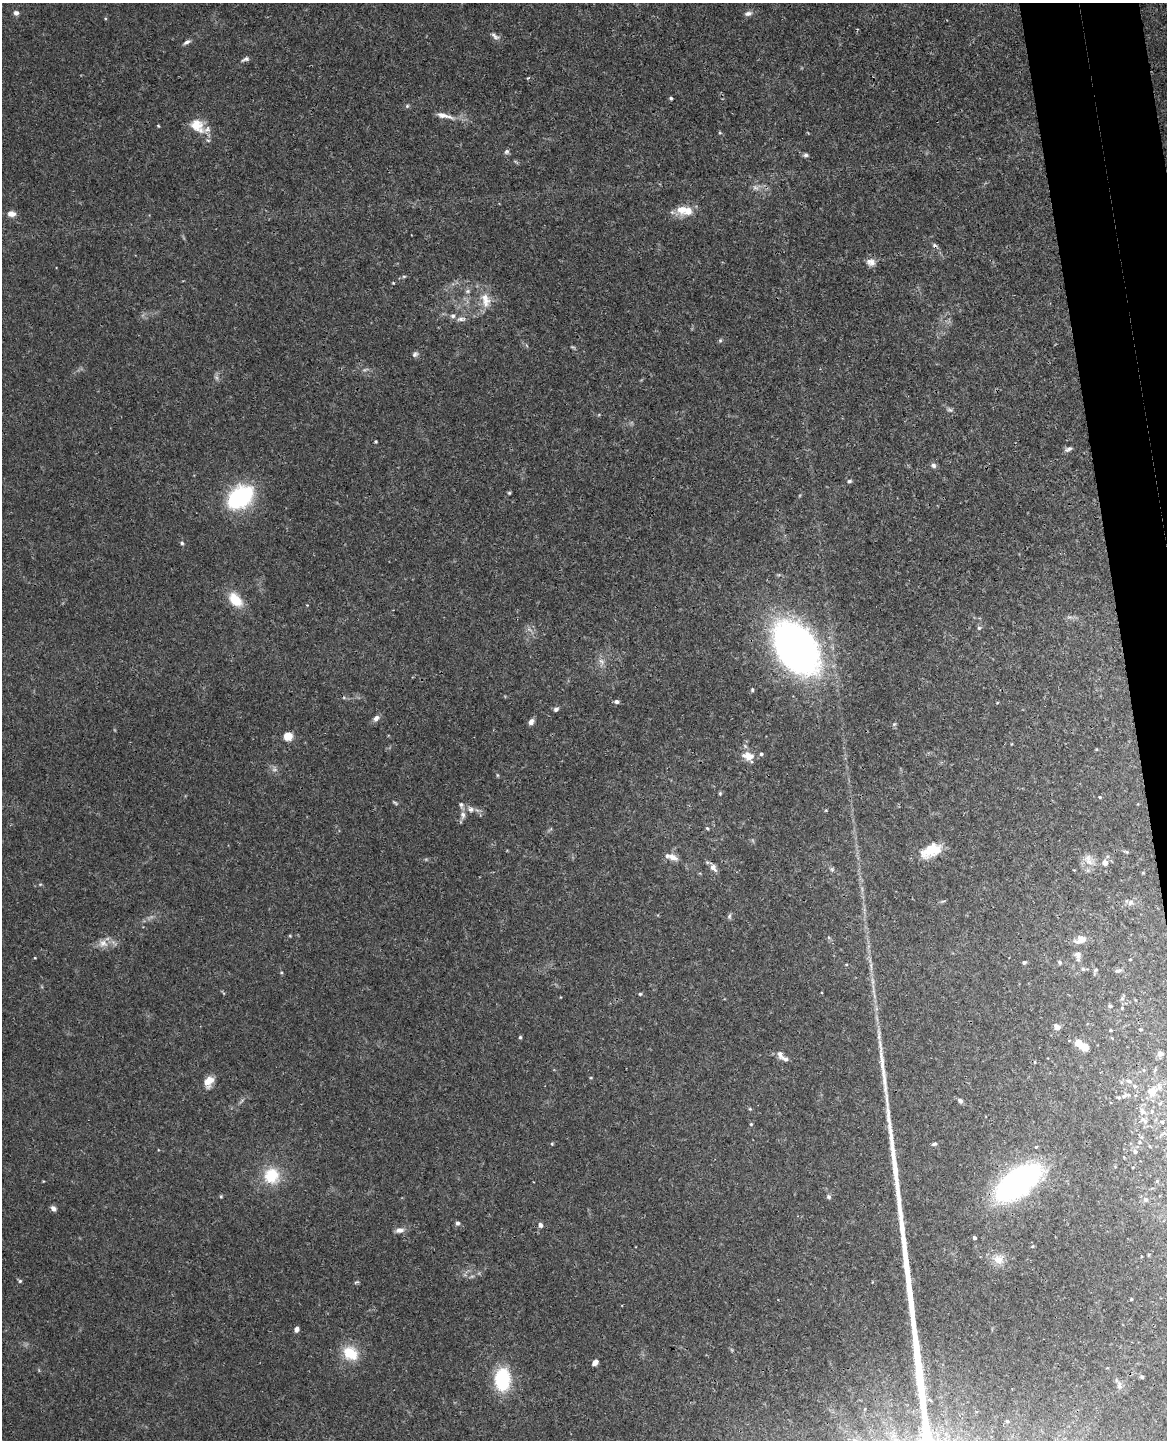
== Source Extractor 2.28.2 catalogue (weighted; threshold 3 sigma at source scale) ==
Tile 6 of 4 x 3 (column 2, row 2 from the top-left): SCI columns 1223-2387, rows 1587-3024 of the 4777 x 4717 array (HDU 1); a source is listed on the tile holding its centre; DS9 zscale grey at full resolution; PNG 1169 x 1442 px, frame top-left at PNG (2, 3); no overlay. Shown black and unused: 4% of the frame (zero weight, under 3 of 4 exposures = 6% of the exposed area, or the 3 px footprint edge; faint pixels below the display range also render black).
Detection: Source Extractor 2.28.2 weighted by HDU 2 'WHT'; one run over the whole footprint, this tile lists its part. Background 0.0441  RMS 0.0031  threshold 0.0138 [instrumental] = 3 sigma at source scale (4.5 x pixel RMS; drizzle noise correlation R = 1.50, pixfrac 1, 0.05/0.05 arcsec/px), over >= 5 px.
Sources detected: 135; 1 too faint to see at this stretch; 1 cosmic-ray / hot-pixel residue — not listed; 7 inside a brighter listed object's ellipse — not listed separately; the other 126 listed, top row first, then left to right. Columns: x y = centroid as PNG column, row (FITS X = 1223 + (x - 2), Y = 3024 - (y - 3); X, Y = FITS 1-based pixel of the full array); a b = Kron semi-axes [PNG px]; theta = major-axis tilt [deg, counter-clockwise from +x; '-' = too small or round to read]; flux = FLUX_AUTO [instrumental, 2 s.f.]
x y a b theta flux
16 13 5 5 - 1.2
748 13 10 6 14 1.1
495 36 12 6 -38 1.2
187 42 10 5 29 0.94
245 59 11 5 21 0.88
671 98 4 4 - 0.53
407 106 5 4 - 0.43
444 116 25 7 -14 2.8
197 126 22 16 -45 6
720 133 5 3 - 0.32
506 152 7 6 - 0.69
806 155 7 5 0 0.65
755 188 10 6 -30 1.1
682 210 14 12 -3 4
11 214 10 7 -2 1.9
871 262 12 10 -10 2
404 276 6 4 0 0.41
393 283 4 4 - 0.25
468 291 7 6 - 0.68
485 300 23 12 -77 4.8
461 319 12 6 0 1.3
720 340 5 5 - 0.47
415 354 8 6 45 0.8
950 410 8 5 -18 0.7
376 441 3 3 - 0.39
1068 449 11 5 24 1
933 465 8 6 -33 0.85
849 481 6 5 - 0.58
509 493 4 4 - 0.36
240 497 25 16 39 36
182 543 4 4 - 0.47
235 600 18 11 -47 6.7
307 605 3 3 - 0.2
979 628 5 5 - 0.56
796 648 49 33 -56 150
601 661 7 6 - 1.1
752 690 5 4 - 0.47
616 702 5 4 - 1
556 709 7 5 22 0.78
376 718 9 6 49 1.3
531 722 7 5 61 1.4
288 736 6 5 - 8.1
1096 749 5 3 - 0.25
761 754 4 4 - 0.54
748 756 13 9 -22 4.2
497 775 5 3 - 0.34
720 793 5 4 - 0.39
1100 797 4 3 - 0.33
395 803 8 3 -30 0.41
471 809 10 8 -29 1.6
463 815 11 7 84 1.5
707 828 5 4 - 0.37
931 850 25 13 23 8.1
672 857 12 7 -24 2.4
1088 858 11 7 83 2
1105 863 6 6 - 1.9
713 868 12 7 -54 1.6
1130 902 10 7 40 1.5
729 916 8 5 79 0.62
1080 940 14 9 19 3.4
103 943 13 10 -14 2.6
1078 955 16 8 -88 2
35 958 4 2 - 0.21
1130 959 4 4 - 0.35
1024 962 4 4 - 0.62
1060 962 6 5 - 0.5
871 965 9 4 -85 0.85
1083 969 5 5 - 0.48
1095 970 7 4 27 0.52
1117 971 11 5 6 0.88
281 972 5 3 - 0.3
640 994 4 4 - 0.38
1122 998 6 5 - 0.61
1110 1006 5 4 - 0.52
1122 1008 4 4 - 0.33
1057 1027 7 6 - 1.6
1141 1029 5 4 - 0.41
1110 1030 4 3 - 0.26
879 1035 19 4 89 1.6
520 1037 4 4 - 0.44
1078 1043 9 8 - 2.9
1086 1047 9 6 57 1.3
1160 1054 4 4 - 2
785 1059 13 5 -21 1.2
591 1078 4 3 - 0.26
208 1081 14 9 63 3.6
1129 1081 7 5 -16 0.8
1135 1086 6 5 - 0.61
1152 1092 7 7 - 3.8
1124 1096 8 6 41 1.2
960 1101 7 5 -43 0.84
1160 1103 5 3 - 0.34
750 1109 5 4 - 0.36
1142 1111 10 6 -57 1.3
1152 1111 5 5 - 0.47
1144 1120 13 6 -37 1.4
1162 1122 6 4 -39 0.49
751 1124 4 4 - 0.34
1141 1137 6 4 -71 0.47
1140 1142 5 4 - 0.45
552 1144 4 4 - 0.34
934 1144 7 4 15 0.51
1135 1151 7 6 - 0.82
1133 1167 3 2 - 0.22
271 1176 19 18 - 10
1018 1183 38 18 36 99
221 1196 5 3 - 0.34
829 1197 6 5 - 0.64
1145 1199 8 7 - 0.99
53 1208 6 5 - 1.3
457 1223 5 5 - 0.71
540 1225 6 6 - 0.97
400 1230 11 6 8 1.5
974 1238 4 3 - 0.75
1033 1246 5 3 - 0.26
998 1260 14 10 -34 3.1
20 1281 5 4 - 0.49
356 1282 7 4 22 0.42
1131 1299 4 3 - 0.29
297 1329 6 4 69 1.1
350 1353 21 16 -38 7.5
595 1362 6 4 47 1.6
1142 1377 4 3 - 0.5
502 1379 15 10 89 26
1119 1386 9 7 -79 1.2
1007 1421 4 3 - 0.35
Overlapping masked pixels (flux is a lower limit): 1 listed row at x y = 1018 1183
Unlisted compact peaks at least as high as the median listed source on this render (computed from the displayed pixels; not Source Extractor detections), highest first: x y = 882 1066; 894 724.